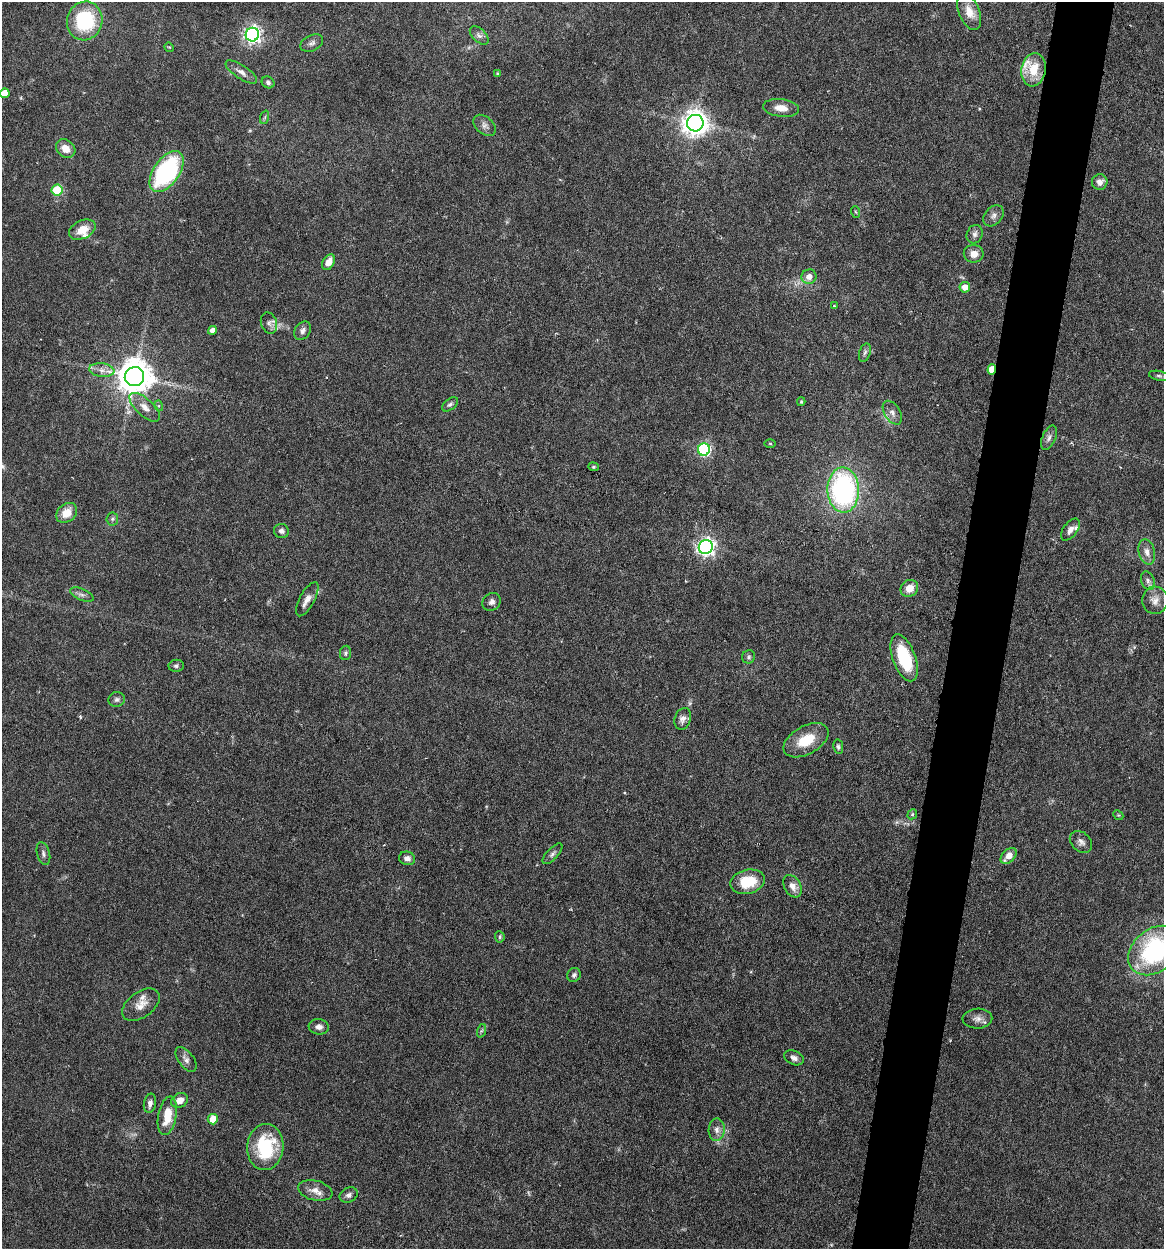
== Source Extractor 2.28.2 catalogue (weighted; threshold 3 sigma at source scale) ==
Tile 10 of 4 x 4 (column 2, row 3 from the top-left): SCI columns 1403-2564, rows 1250-2496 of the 5010 x 4991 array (HDU 1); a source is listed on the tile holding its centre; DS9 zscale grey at full resolution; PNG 1166 x 1251 px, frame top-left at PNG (2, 2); each listed source drawn as its Kron ellipse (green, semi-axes under 4 px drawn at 4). Shown black and unused: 5% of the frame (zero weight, under 4 of 7 exposures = <1% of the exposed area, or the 3 px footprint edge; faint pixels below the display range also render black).
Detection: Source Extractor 2.28.2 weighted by HDU 2 'WHT'; one run over the whole footprint, this tile lists its part. Background 0.0616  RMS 0.0029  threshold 0.0117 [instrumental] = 3 sigma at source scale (4.09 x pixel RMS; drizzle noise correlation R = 1.36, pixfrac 0.8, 0.05/0.05 arcsec/px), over >= 5 px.
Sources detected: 96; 4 inside a brighter listed object's ellipse — not listed separately; the other 92 listed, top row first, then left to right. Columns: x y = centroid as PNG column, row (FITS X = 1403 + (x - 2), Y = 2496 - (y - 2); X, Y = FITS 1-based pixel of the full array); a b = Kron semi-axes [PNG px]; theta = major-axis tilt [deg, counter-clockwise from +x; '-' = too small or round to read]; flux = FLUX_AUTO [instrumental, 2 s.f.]
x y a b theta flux
969 12 19 10 -68 3.7
85 21 19 17 74 21
252 35 7 6 - 97
479 35 11 6 -43 1.2
312 43 12 7 26 1.1
169 47 5 4 - 0.25
1034 70 16 12 81 6.8
241 72 18 6 -33 1.6
497 73 4 3 - 0.26
268 82 7 5 -34 0.64
4 93 5 5 - 4.1
781 108 18 9 -7 2.9
265 117 7 4 71 0.41
695 123 8 8 - 290
485 125 13 8 -41 1.3
66 149 10 8 -38 2.6
167 171 23 13 56 36
1100 182 8 7 - 1.5
57 190 5 5 - 17
856 212 6 3 -70 0.31
994 216 12 8 49 1.3
82 230 14 9 26 3.8
975 234 9 8 - 1.1
974 254 10 9 - 2.1
329 262 8 5 61 2.7
809 277 7 7 - 2.1
965 287 5 5 - 2.3
834 306 3 3 - 0.25
269 323 11 8 -70 1.2
212 330 4 4 - 1.8
303 331 10 7 54 1.1
865 353 9 5 71 0.7
992 369 5 4 - 6.2
102 370 12 7 -6 1.7
1159 376 10 4 -11 0.66
134 377 9 9 - 620
801 402 4 3 - 0.37
450 404 9 5 38 0.68
159 406 5 3 - 0.37
145 407 19 8 -41 2.6
892 413 13 7 -57 1.5
1049 438 13 6 66 1.2
770 444 6 4 -1 0.27
704 450 6 6 - 43
593 467 5 4 - 0.36
843 490 22 16 -88 54
67 513 11 9 40 3.9
112 519 6 6 - 0.58
1070 530 12 7 54 1.4
281 531 7 7 - 0.97
706 547 7 7 - 110
1147 552 13 8 -76 1.8
1148 581 9 6 -72 0.98
909 588 9 8 - 2.9
82 595 12 5 -23 1
307 599 19 7 61 2
1155 600 14 13 - 2.4
492 602 9 8 - 1.1
345 653 7 5 81 0.56
749 657 7 6 - 0.58
904 658 24 11 -70 15
176 666 7 6 - 0.63
117 699 8 7 - 0.81
683 719 11 8 71 1.4
806 740 24 14 29 7.2
838 747 7 4 -82 0.52
912 814 5 4 - 0.36
1118 815 6 4 -43 0.3
1081 842 12 9 -44 1.4
43 854 12 6 -75 0.97
552 854 13 5 47 0.88
1009 856 9 6 44 2.6
407 858 8 7 - 1.2
748 882 17 12 13 8.5
792 886 12 8 -61 2.1
500 937 5 5 - 0.44
1154 950 29 21 39 36
574 975 7 6 - 0.73
141 1005 21 13 37 3.1
977 1019 15 10 2 1.8
319 1027 10 7 -6 1.4
481 1031 7 4 70 0.49
794 1058 10 6 -24 1.2
186 1059 14 7 -54 1.4
180 1100 9 7 29 2.1
150 1103 10 6 79 1.3
167 1116 19 9 79 6
213 1119 5 5 - 5.1
717 1130 11 8 87 1.7
265 1147 23 18 86 18
315 1190 17 10 -13 2.5
349 1195 9 7 26 0.97
Overlapping masked pixels (flux is a lower limit): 1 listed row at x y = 992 369
Isophote crosses this tile's border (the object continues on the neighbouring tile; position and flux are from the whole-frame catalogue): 2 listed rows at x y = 4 93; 1154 950